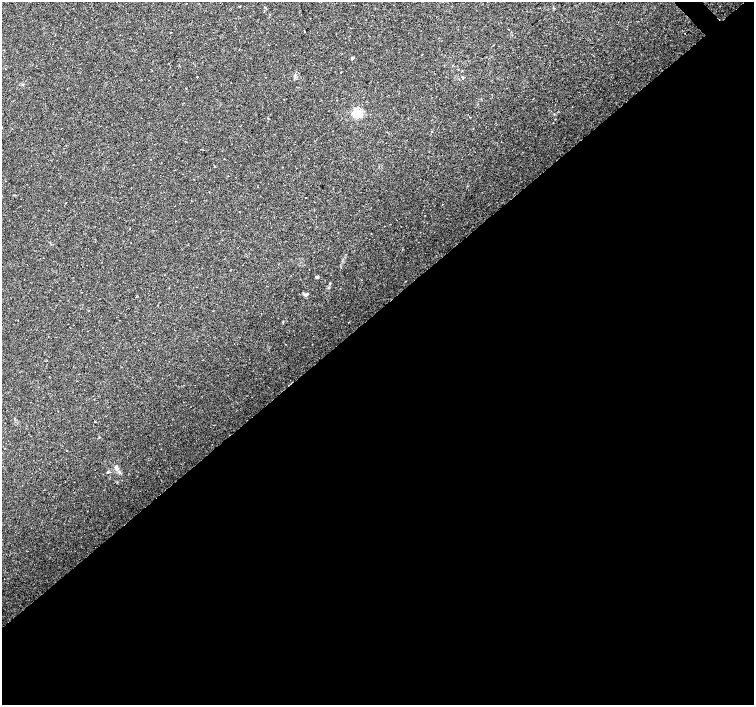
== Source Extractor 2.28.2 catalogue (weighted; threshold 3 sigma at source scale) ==
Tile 15 of 4 x 4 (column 3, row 4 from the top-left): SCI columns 3007-4510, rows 147-1552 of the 6017 x 5985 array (HDU 1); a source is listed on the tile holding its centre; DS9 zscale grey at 2 x 2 block average (1 PNG px = mean of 2 x 2 image px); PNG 756 x 707 px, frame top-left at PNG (2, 2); no overlay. Shown black and unused: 56% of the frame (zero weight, under 2 of 3 exposures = <1% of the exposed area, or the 3 px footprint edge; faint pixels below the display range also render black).
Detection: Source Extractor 2.28.2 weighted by HDU 2 'WHT'; one run over the whole footprint, this tile lists its part. Background 0.0308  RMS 0.0036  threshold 0.0164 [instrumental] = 3 sigma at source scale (4.5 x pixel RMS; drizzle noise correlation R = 1.50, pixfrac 1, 0.0396/0.0396 arcsec/px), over >= 5 px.
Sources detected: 16; all 16 listed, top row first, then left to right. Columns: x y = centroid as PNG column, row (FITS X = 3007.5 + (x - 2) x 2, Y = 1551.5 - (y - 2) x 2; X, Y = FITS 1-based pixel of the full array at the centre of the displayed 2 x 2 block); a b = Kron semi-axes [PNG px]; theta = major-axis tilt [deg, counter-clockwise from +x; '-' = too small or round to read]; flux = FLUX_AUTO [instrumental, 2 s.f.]
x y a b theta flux
305 31 2 2 - 0.36
352 58 2 2 - 2.1
341 72 2 2 - 0.32
197 76 2 2 - 0.66
23 84 3 2 - 0.52
357 113 3 3 - 95
431 131 2 2 - 0.64
305 197 2 2 - 1.4
442 204 2 2 - 0.3
317 277 3 3 - 1.7
330 283 3 2 - 0.61
306 295 4 3 - 1.5
283 322 3 2 - 0.52
348 322 2 2 - 0.35
116 468 6 4 88 2.1
108 472 3 2 - 0.48
Diffuse or blended objects may show on this block-average render without a row.